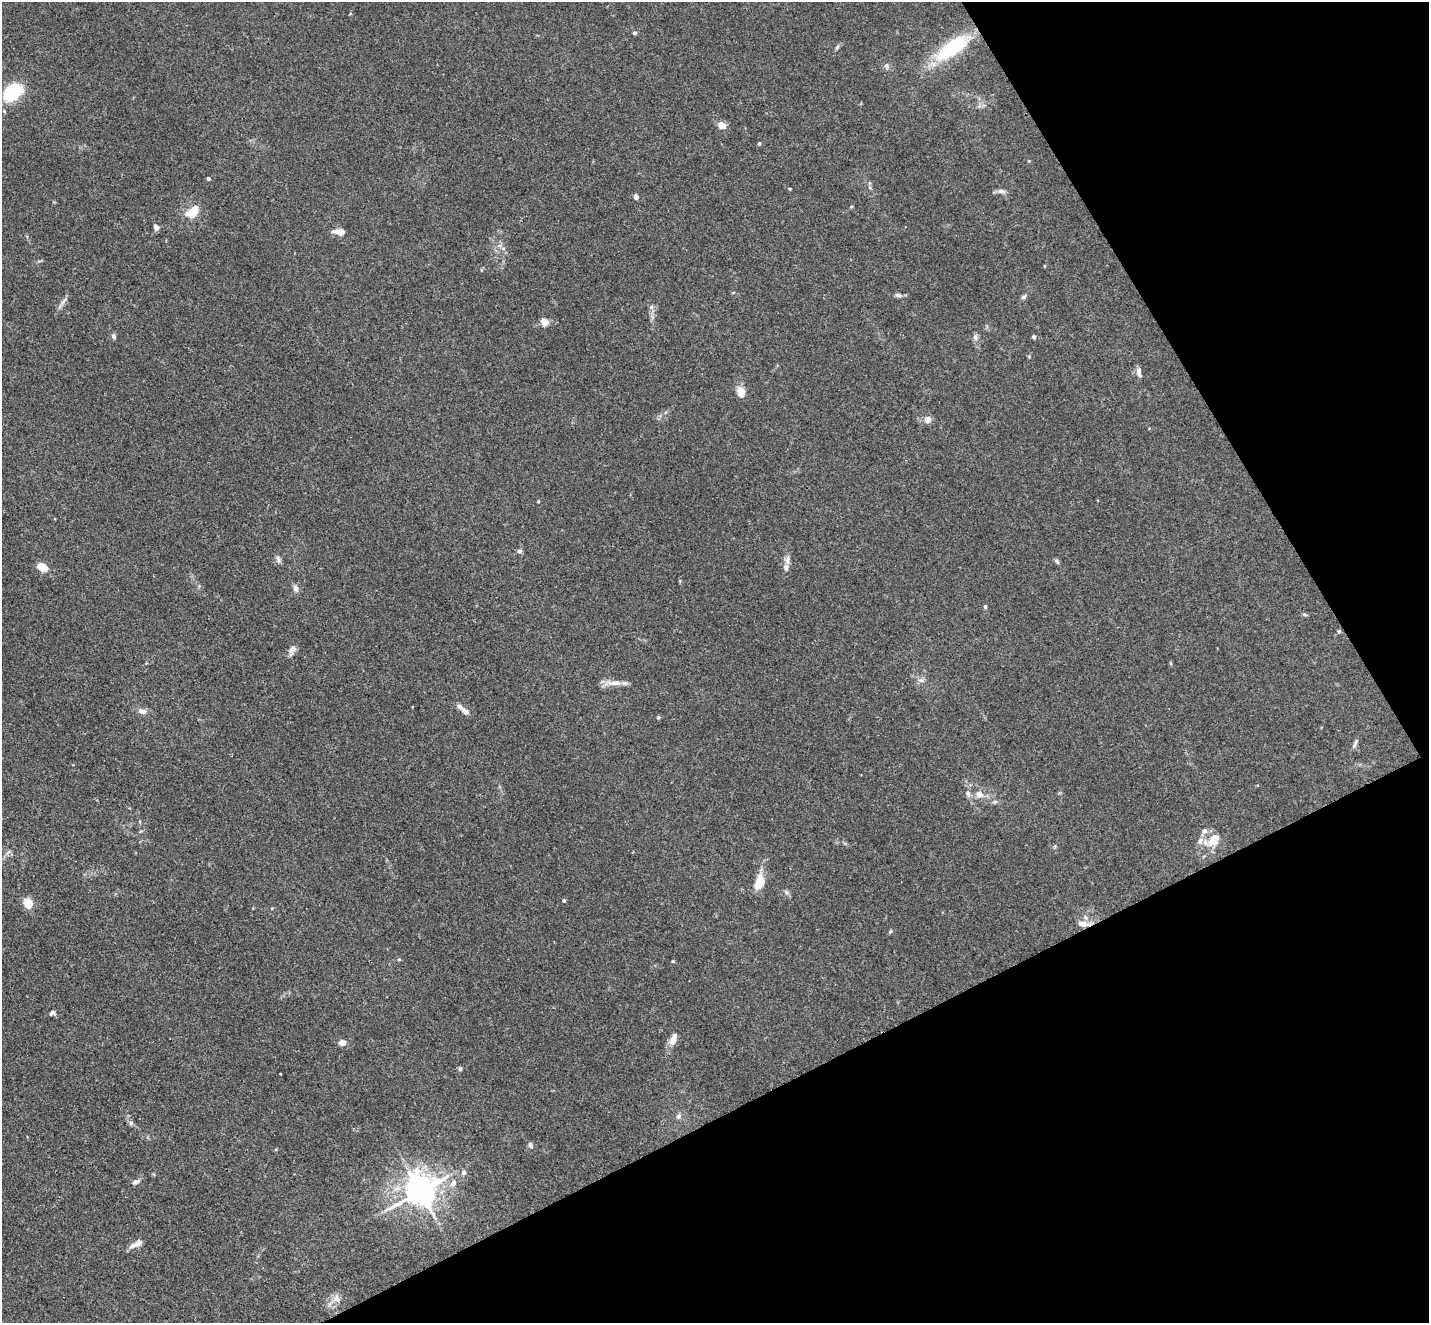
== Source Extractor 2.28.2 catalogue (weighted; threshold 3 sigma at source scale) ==
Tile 12 of 4 x 4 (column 4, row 3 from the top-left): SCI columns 4336-5762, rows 1504-2824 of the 5813 x 5784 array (HDU 1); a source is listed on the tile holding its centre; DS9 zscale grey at full resolution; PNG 1431 x 1325 px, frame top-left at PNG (2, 2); no overlay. Shown black and unused: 26% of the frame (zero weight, under 3 of 4 exposures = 5% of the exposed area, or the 3 px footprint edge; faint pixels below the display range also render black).
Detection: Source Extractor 2.28.2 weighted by HDU 2 'WHT'; one run over the whole footprint, this tile lists its part. Background 0.0385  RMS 0.0041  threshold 0.0186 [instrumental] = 3 sigma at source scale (4.5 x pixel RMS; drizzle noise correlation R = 1.50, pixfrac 1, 0.05/0.05 arcsec/px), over >= 5 px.
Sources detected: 74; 1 inside a brighter object's white glare — not listed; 5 inside a brighter listed object's ellipse — not listed separately; the other 68 listed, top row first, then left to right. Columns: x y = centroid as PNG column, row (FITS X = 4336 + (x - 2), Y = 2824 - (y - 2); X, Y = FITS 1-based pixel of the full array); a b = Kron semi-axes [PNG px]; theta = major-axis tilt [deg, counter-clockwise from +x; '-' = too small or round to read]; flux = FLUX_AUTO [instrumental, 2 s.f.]
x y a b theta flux
635 33 5 5 - 0.68
951 48 47 18 33 27
886 66 9 6 -85 1.1
12 92 15 11 39 27
721 125 8 6 -37 3.8
759 144 4 4 - 0.47
208 179 4 4 - 0.77
1002 191 11 6 -6 1.4
636 197 6 5 - 1.1
851 207 5 3 - 0.39
193 212 17 11 43 7.1
156 227 6 5 - 1.7
340 232 10 5 -4 4.1
503 248 6 4 -19 0.7
898 295 9 5 -14 1.1
1024 297 9 5 38 0.92
63 301 16 3 52 1.2
651 307 6 5 - 0.89
544 322 10 8 -30 2.6
114 336 7 5 -77 0.96
975 337 9 6 -76 1.2
1034 337 4 4 - 0.88
1139 372 13 6 -80 1.7
741 392 10 7 -79 5.2
927 420 7 7 - 2.7
519 551 7 5 2 0.89
278 559 12 4 -71 1.1
787 560 12 6 74 1.9
1057 561 9 5 -52 0.76
42 567 9 6 -26 6.7
296 588 10 6 -69 1.5
985 606 5 4 - 0.62
1305 615 6 4 -19 0.52
1339 631 5 5 - 0.61
292 649 13 7 54 1.8
1171 663 5 3 - 0.43
921 680 9 6 -3 1.4
614 683 22 7 3 3.7
142 711 12 7 -14 2.2
465 711 10 6 -45 2.1
658 718 5 4 - 0.52
1356 742 10 4 62 1.1
968 793 8 6 -57 1.3
979 794 9 8 - 2.9
1204 831 7 7 - 1.6
1212 842 19 10 23 5.7
8 852 8 3 31 0.78
759 882 18 10 75 6.5
786 892 7 4 -71 0.76
564 901 4 4 - 0.59
28 903 7 6 - 9
1083 924 16 7 -7 3
890 931 5 4 - 0.55
399 959 5 3 - 0.41
673 961 4 4 - 0.39
52 1013 8 5 28 1.1
673 1040 12 6 67 4.4
342 1043 7 6 - 2.4
460 1069 6 5 - 0.65
678 1116 7 6 - 1.2
131 1123 6 5 - 0.78
530 1145 8 5 -68 0.99
463 1172 5 5 - 1.6
136 1182 10 6 20 1.3
453 1183 9 7 48 2.2
420 1191 9 9 - 750
134 1245 14 6 17 2.3
337 1299 12 8 -49 2.3
Overlapping masked pixels (flux is a lower limit): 1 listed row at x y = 1083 924